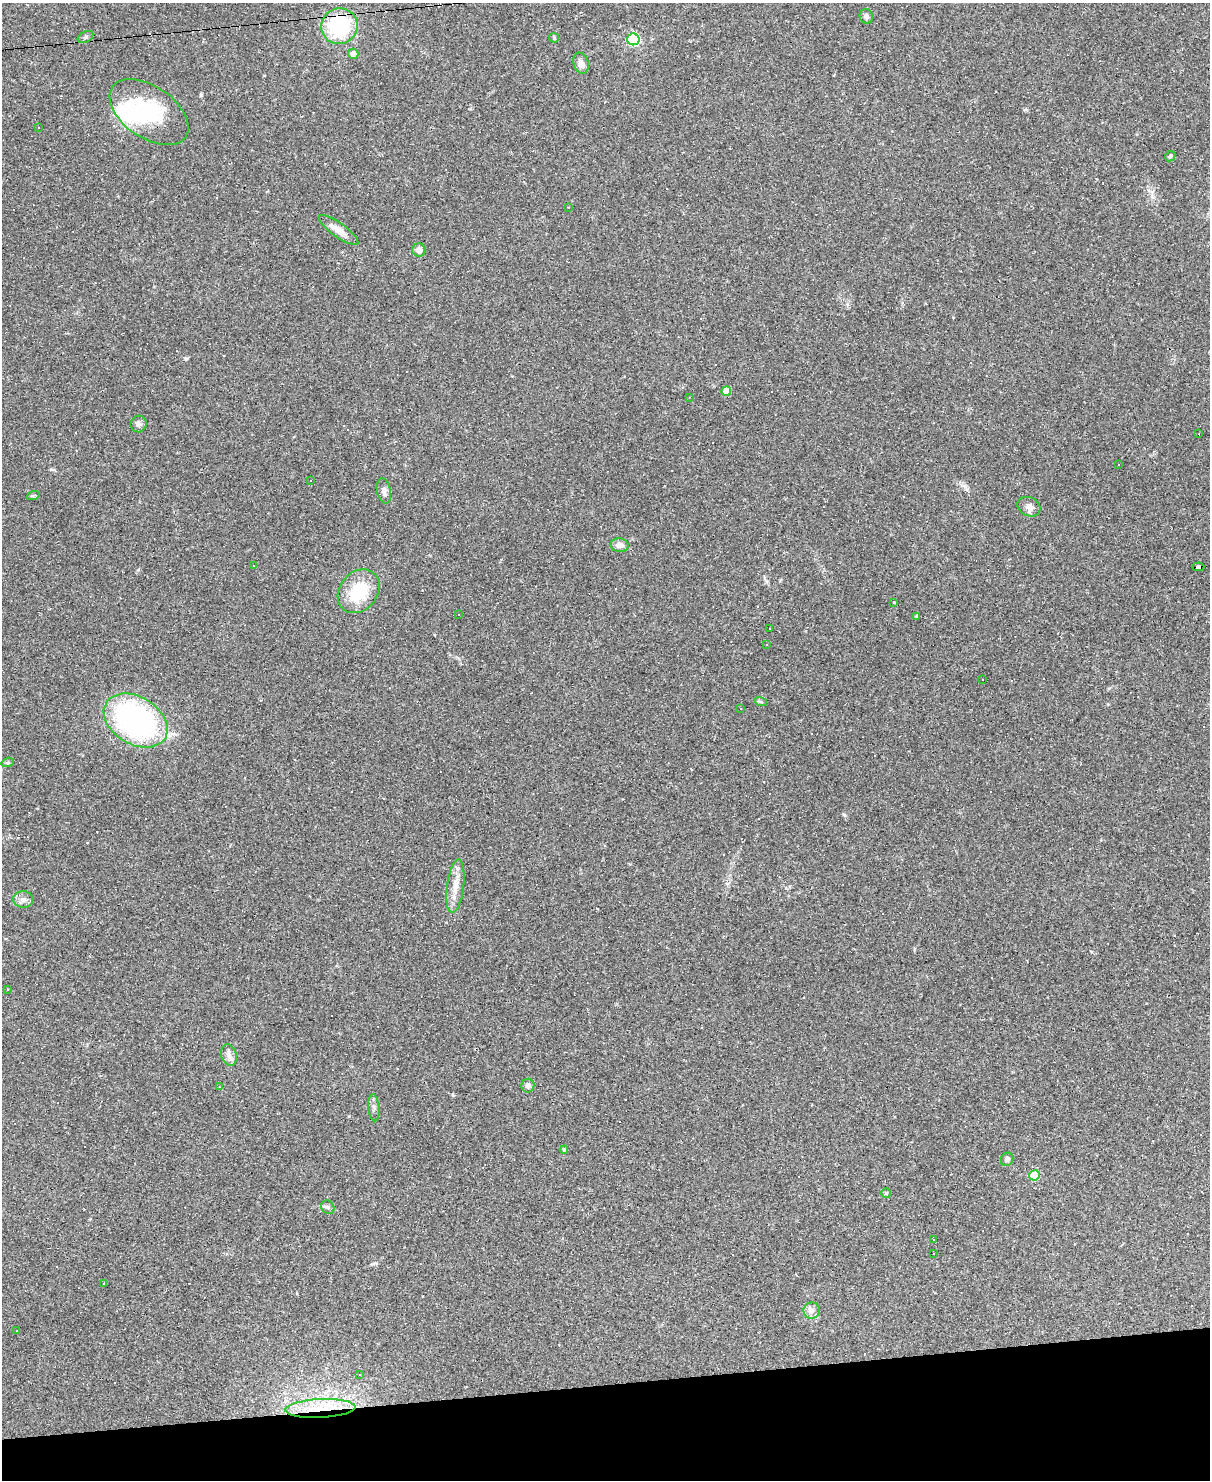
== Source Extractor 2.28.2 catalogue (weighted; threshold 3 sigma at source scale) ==
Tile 10 of 4 x 3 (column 2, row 3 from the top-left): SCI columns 1209-2416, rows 245-1722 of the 4833 x 4811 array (HDU 1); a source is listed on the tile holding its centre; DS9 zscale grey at full resolution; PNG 1212 x 1482 px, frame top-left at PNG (2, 3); each listed source drawn as its Kron ellipse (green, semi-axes under 4 px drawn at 4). Shown black and unused: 7% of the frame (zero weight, under 2 of 3 exposures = <1% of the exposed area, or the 3 px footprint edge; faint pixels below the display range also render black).
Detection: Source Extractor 2.28.2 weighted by HDU 2 'WHT'; one run over the whole footprint, this tile lists its part. Background 0.145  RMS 0.0082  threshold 0.037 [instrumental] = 3 sigma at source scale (4.5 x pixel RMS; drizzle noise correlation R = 1.50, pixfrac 1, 0.05/0.05 arcsec/px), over >= 5 px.
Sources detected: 95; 2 inside a brighter object's white glare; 37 cosmic-ray / hot-pixel residue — neither listed nor drawn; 1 inside a brighter listed object's ellipse — not listed separately; the other 55 listed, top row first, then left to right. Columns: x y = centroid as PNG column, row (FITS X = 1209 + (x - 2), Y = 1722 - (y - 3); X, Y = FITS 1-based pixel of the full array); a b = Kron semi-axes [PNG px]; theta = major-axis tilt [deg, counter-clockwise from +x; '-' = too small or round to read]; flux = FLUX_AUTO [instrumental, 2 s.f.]
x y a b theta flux
866 16 7 6 - 2.3
339 26 18 17 - 65
85 37 8 5 28 1.8
554 38 5 5 - 0.93
633 39 6 6 - 110
353 54 5 5 - 5.3
581 63 11 7 -70 5
149 112 44 26 -35 60
39 127 3 3 - 5.2
1170 156 6 4 44 1.1
569 207 3 2 - 0.63
339 230 24 7 -36 8
419 250 6 6 - 5.1
726 391 5 4 - 12
689 397 3 2 - 0.53
139 424 8 8 - 2.5
1199 434 3 2 - 2.7
1118 465 3 3 - 1.3
310 481 3 3 - 3
384 491 13 7 -79 3.6
33 496 6 4 19 1.1
1029 507 12 9 -28 4.7
619 545 9 7 -3 5.3
253 565 2 2 - 0.52
1198 567 6 4 3 53
359 591 24 19 50 37
894 602 3 2 - 0.78
459 614 3 2 - 0.92
916 616 3 2 - 0.96
770 629 2 2 - 0.57
767 644 3 2 - 0.56
982 680 3 2 - 0.78
761 702 6 4 -18 1.2
741 709 3 2 - 0.86
136 721 34 23 -31 210
8 762 6 4 16 1.3
455 886 27 8 83 11
23 899 10 8 -1 3.9
7 989 3 3 - 1.4
229 1055 11 7 -72 4.1
528 1086 7 6 - 3.7
219 1087 3 2 - 0.46
374 1108 14 5 -85 2.8
564 1150 4 4 - 0.92
1007 1159 7 6 - 2.3
1034 1175 5 5 - 29
886 1193 5 5 - 0.98
328 1207 7 6 - 1.9
934 1239 3 3 - 13
934 1254 3 2 - 0.68
104 1284 3 3 - 2.1
812 1311 8 8 - 3.6
16 1331 3 2 - 0.67
360 1375 3 3 - 1.4
320 1408 35 9 3 26
Overlapping masked pixels (flux is a lower limit): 3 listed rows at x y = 339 26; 1198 567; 320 1408
Unlisted compact peaks at least as high as the median listed source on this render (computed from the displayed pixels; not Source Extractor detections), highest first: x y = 186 359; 201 95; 453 1095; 349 1116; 1025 110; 844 815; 967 489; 138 570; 51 469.